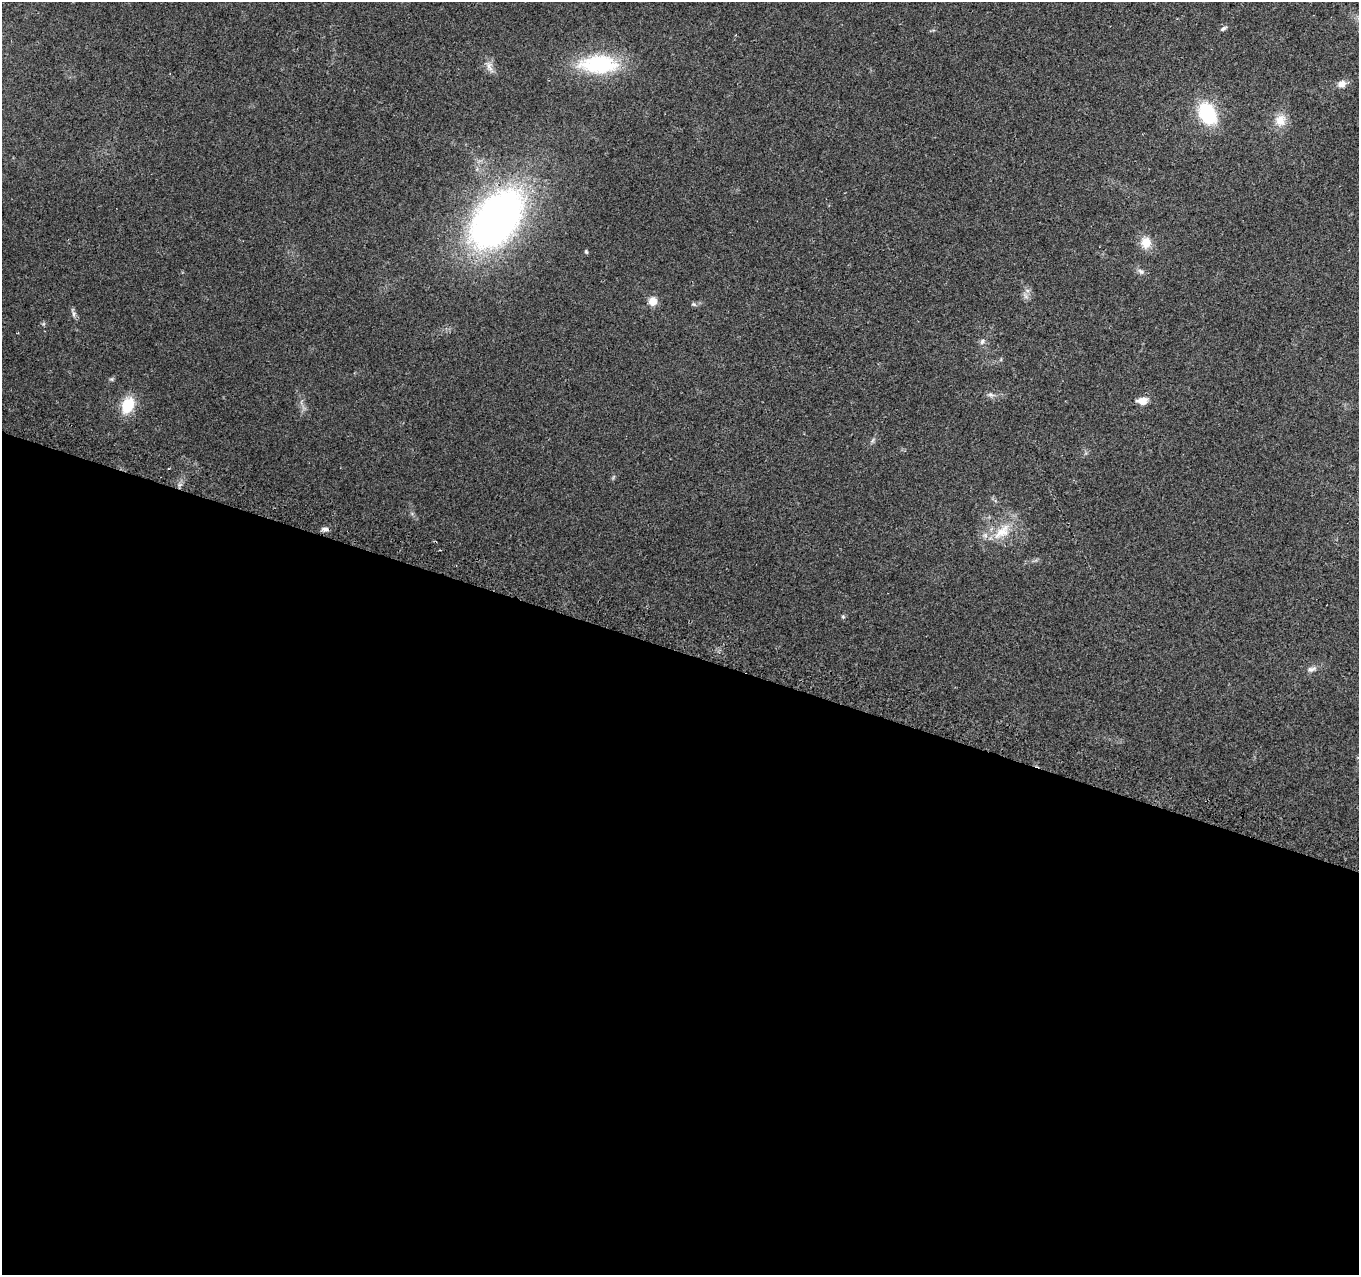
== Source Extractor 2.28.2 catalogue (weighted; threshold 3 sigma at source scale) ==
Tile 14 of 4 x 4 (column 2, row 4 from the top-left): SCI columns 1369-2725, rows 247-1519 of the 5461 x 5648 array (HDU 1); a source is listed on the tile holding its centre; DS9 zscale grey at full resolution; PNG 1361 x 1277 px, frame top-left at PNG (2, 2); no overlay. Shown black and unused: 49% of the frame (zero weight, under 2 of 3 exposures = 2% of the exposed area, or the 3 px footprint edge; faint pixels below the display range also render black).
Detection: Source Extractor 2.28.2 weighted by HDU 2 'WHT'; one run over the whole footprint, this tile lists its part. Background 0.079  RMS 0.0097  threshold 0.0435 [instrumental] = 3 sigma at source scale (4.5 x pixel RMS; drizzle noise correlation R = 1.50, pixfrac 1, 0.0396/0.0396 arcsec/px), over >= 5 px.
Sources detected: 23; all 23 listed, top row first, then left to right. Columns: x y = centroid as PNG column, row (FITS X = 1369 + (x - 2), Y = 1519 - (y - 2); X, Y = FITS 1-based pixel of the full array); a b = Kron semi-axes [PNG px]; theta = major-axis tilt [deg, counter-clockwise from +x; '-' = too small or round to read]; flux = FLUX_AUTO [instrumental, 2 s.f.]
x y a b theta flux
1223 28 7 5 32 2
600 64 39 18 0 84
489 67 14 7 -76 5.5
1342 84 11 8 13 5.9
1207 113 22 15 -63 56
1280 120 15 13 -64 11
496 219 51 30 52 520
1146 242 15 13 83 12
586 252 5 4 - 1.1
1141 271 10 6 -44 2.9
653 301 6 6 - 15
694 304 8 4 -9 1.6
74 314 9 6 -84 2.6
982 341 8 5 53 2.5
990 395 9 4 -9 2.3
1142 401 13 8 4 8
128 405 18 12 66 26
873 440 7 4 70 1.6
325 529 9 5 -8 2.9
1002 532 30 14 40 23
440 550 3 2 - 0.86
843 617 6 5 - 1.3
1311 669 12 6 14 3.8